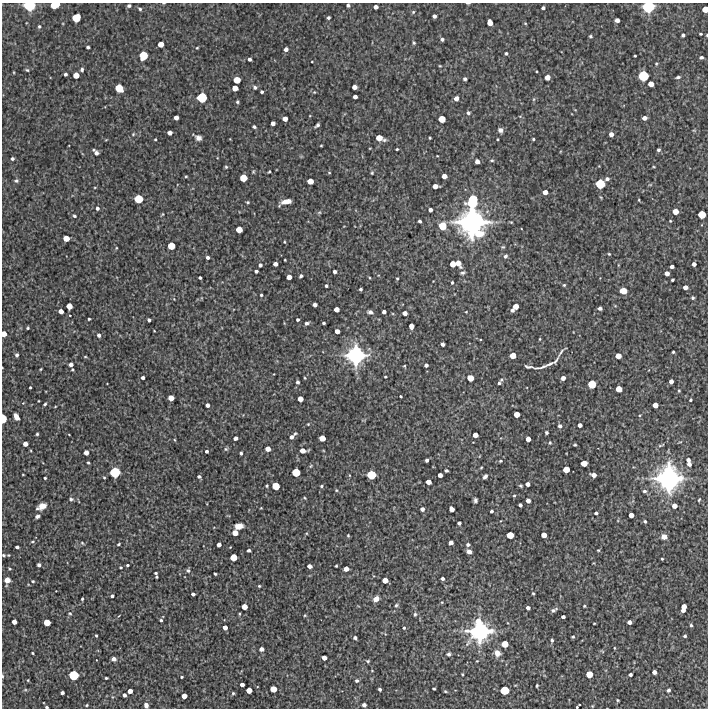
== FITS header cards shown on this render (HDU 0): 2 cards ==
NAXIS1  =                  706 /Length X axis
NAXIS2  =                  706 /Length Y axis

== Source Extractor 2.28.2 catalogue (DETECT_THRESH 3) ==
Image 706 x 706 px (HDU 0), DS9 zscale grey, 1 PNG px = 1 image px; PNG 710 x 710 px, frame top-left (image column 1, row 706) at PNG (2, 3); no overlay
Background 3370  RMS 280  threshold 850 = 3 sigma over >= 5 px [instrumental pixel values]
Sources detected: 386; all 386 listed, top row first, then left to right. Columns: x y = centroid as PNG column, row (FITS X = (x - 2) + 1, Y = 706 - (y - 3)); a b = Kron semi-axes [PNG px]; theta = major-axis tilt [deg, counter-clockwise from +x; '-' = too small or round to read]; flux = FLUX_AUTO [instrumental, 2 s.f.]
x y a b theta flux
468 3 4 2 - 1.8e+04
55 5 7 5 15 3.0e+05
348 5 4 4 - 3.9e+04
29 6 9 6 -2 5.3e+05
129 6 4 3 - 3.9e+04
376 7 4 4 - 7.3e+04
648 7 9 8 - 6.7e+05
543 8 4 3 - 4.5e+04
140 9 5 4 - 3.4e+04
705 9 5 5 - 1.9e+05
413 12 5 5 - 2.7e+04
434 16 4 3 - 5.4e+04
76 18 7 6 - 3.3e+05
328 18 4 3 - 3.6e+04
617 20 4 4 - 8.3e+04
490 22 5 4 - 1.5e+05
525 23 4 3 - 1.8e+04
39 26 4 3 - 2.6e+04
701 34 4 3 - 2.4e+04
683 35 4 3 - 4.2e+04
707 35 4 3 - 1.8e+04
590 36 4 3 - 2.3e+04
442 39 4 3 - 4.4e+04
414 43 5 4 - 2.7e+04
161 44 5 4 - 1.5e+05
88 47 3 3 - 3.7e+04
197 48 3 3 - 1.8e+04
286 49 4 4 - 7.2e+04
506 53 3 3 - 3.2e+04
143 56 7 6 - 3.6e+05
635 56 3 2 - 1.7e+04
701 57 4 4 - 3.7e+04
249 59 4 3 - 4.8e+04
312 62 3 2 - 1.5e+04
656 64 4 3 - 1.9e+04
440 66 4 3 - 1.5e+04
82 69 4 4 - 3.7e+04
27 70 5 5 - 2.6e+04
65 74 3 3 - 4.3e+04
76 75 5 5 - 1.6e+05
643 76 7 7 - 4.9e+05
547 77 5 5 - 9.8e+04
678 77 5 3 - 3.8e+04
465 79 4 3 - 4.0e+04
237 80 5 5 - 2.1e+05
651 84 5 4 - 1.3e+05
255 87 6 5 - 4.6e+04
354 87 4 4 - 9.8e+04
119 88 7 6 - 3.2e+05
235 88 5 4 - 1.5e+05
262 92 3 3 - 3.3e+04
314 92 5 4 - 2.0e+04
202 97 8 7 - 4.5e+05
355 97 4 4 - 7.3e+04
456 98 5 4 - 9.5e+04
534 99 5 3 - 2.2e+04
237 102 4 3 - 2.9e+04
468 113 5 4 - 4.6e+04
176 118 4 4 - 9.4e+04
644 118 4 4 - 8.3e+04
285 119 4 4 - 1.1e+05
442 119 6 5 - 2.2e+05
273 123 4 4 - 7.3e+04
317 125 5 3 - 4.6e+04
254 127 5 4 - 3.2e+04
500 130 5 5 - 6.6e+04
170 133 4 4 - 8.1e+04
133 134 5 4 - 2.1e+04
611 134 4 4 - 9.5e+04
198 138 7 6 - 8.0e+04
379 138 7 5 -20 1.9e+05
430 138 3 2 - 2.1e+04
155 139 3 2 - 1.8e+04
497 139 3 2 - 1.6e+04
533 139 3 3 - 2.4e+04
321 145 4 2 - 1.6e+04
397 149 3 3 - 2.1e+04
658 150 3 3 - 3.6e+04
96 152 6 4 -45 7.9e+04
437 156 3 2 - 1.2e+04
12 159 3 3 - 3.9e+04
492 160 5 4 - 2.7e+04
477 161 4 4 - 9.1e+04
226 167 5 4 - 2.4e+04
269 171 3 2 - 2.0e+04
329 173 4 3 - 1.5e+04
372 173 5 4 - 2.1e+04
186 176 4 3 - 1.8e+04
444 176 4 4 - 1.1e+05
243 178 6 5 - 2.5e+05
607 179 5 4 - 5.1e+04
16 181 5 5 - 3.2e+04
310 181 5 5 - 1.7e+05
600 184 7 7 - 4.1e+05
435 186 5 4 - 1.2e+05
545 192 4 4 - 1.1e+05
138 199 6 6 - 3.5e+05
639 200 4 2 - 1.6e+04
286 201 10 4 12 1.9e+05
472 201 13 9 73 7.6e+05
248 202 3 2 - 2.4e+04
97 208 4 4 - 4.3e+04
430 210 4 4 - 6.6e+04
319 212 6 4 1 2.4e+04
675 212 5 5 - 1.6e+05
162 214 4 3 - 1.8e+04
702 214 6 6 - 2.7e+05
74 216 4 4 - 2.8e+04
419 221 3 3 - 4.0e+04
670 221 3 2 - 1.7e+04
472 222 26 23 20 3.1e+06
442 226 7 7 - 3.0e+05
239 229 5 5 - 2.0e+05
479 234 9 7 6 2.3e+05
66 238 5 5 - 1.7e+05
284 242 3 3 - 1.5e+04
171 246 6 6 - 2.4e+05
116 248 4 3 - 1.4e+04
609 254 3 3 - 1.8e+04
505 256 5 4 - 4.3e+04
208 257 4 4 - 5.0e+04
285 260 3 2 - 1.6e+04
458 263 7 4 -57 1.6e+05
275 264 4 4 - 8.0e+04
453 264 5 5 - 1.6e+05
694 264 4 4 - 7.3e+04
260 265 4 3 - 4.1e+04
672 267 4 3 - 6.4e+04
256 271 4 3 - 4.2e+04
334 272 4 3 - 5.4e+04
462 273 5 3 - 3.8e+04
667 273 4 4 - 1.0e+05
301 276 3 3 - 3.5e+04
289 277 4 4 - 1.1e+05
200 278 3 3 - 2.9e+04
397 278 3 3 - 1.9e+04
672 280 3 3 - 2.8e+04
452 282 4 3 - 2.8e+04
564 285 4 4 - 2.1e+04
326 286 3 3 - 3.2e+04
685 287 4 4 - 9.5e+04
360 289 3 3 - 3.2e+04
623 291 6 5 - 2.1e+05
261 295 3 3 - 2.4e+04
693 298 4 3 - 3.1e+04
174 299 3 3 - 1.2e+04
315 305 4 4 - 7.1e+04
69 306 5 5 - 1.6e+05
516 306 5 4 - 1.4e+05
600 308 4 3 - 4.9e+04
336 309 5 4 - 1.1e+05
512 310 4 4 - 5.6e+04
61 311 5 4 - 1.0e+05
370 312 5 4 - 6.3e+04
384 312 4 4 - 6.4e+04
466 312 3 3 - 1.3e+04
405 313 4 4 - 8.5e+04
89 319 3 3 - 2.4e+04
149 320 4 3 - 3.8e+04
298 320 3 3 - 3.2e+04
307 323 4 3 - 4.8e+04
324 323 3 3 - 3.1e+04
411 326 5 4 - 1.3e+05
28 328 3 3 - 2.3e+04
154 331 2 2 - 1.3e+04
337 331 4 4 - 9.4e+04
4 334 5 4 - 1.4e+05
99 335 5 4 - 5.0e+04
540 339 4 2 - 1.5e+04
442 344 4 3 - 5.2e+04
561 352 13 3 58 4.1e+04
673 352 3 3 - 2.5e+04
17 355 4 3 - 4.2e+04
356 355 16 16 - 1.5e+06
513 356 5 5 - 1.7e+05
618 356 5 4 - 1.4e+05
85 357 4 3 - 1.8e+04
555 361 10 3 56 3.4e+04
71 364 4 3 - 7.0e+04
550 364 11 3 23 5.5e+04
426 365 4 4 - 5.6e+04
404 366 3 3 - 1.8e+04
528 367 8 3 -9 4.9e+04
541 367 14 3 13 5.2e+04
41 369 3 2 - 1.5e+04
72 370 3 3 - 2.1e+04
274 374 3 2 - 1.1e+04
385 377 3 2 - 1.9e+04
143 378 3 3 - 4.9e+04
305 378 3 3 - 1.6e+04
470 378 5 5 - 1.9e+05
563 378 4 4 - 8.4e+04
501 380 5 5 - 2.8e+04
671 381 4 4 - 7.8e+04
297 382 4 3 - 4.2e+04
499 383 4 4 - 3.6e+04
592 384 6 6 - 3.1e+05
30 387 3 2 - 2.0e+04
619 389 5 5 - 1.7e+05
679 391 4 3 - 1.8e+04
401 396 3 2 - 2.1e+04
171 398 5 5 - 1.5e+05
300 399 5 4 - 1.3e+05
690 400 3 3 - 2.7e+04
23 403 4 3 - 1.4e+04
45 404 4 3 - 2.5e+04
207 405 4 4 - 6.2e+04
655 405 5 4 - 1.3e+05
55 407 4 2 - 1.3e+04
517 414 5 4 - 1.5e+05
16 417 6 4 -60 1.4e+05
3 419 7 4 -89 2.3e+05
580 425 4 4 - 7.4e+04
560 426 5 5 - 5.0e+04
546 433 3 3 - 3.6e+04
37 434 3 3 - 2.4e+04
295 434 6 4 56 2.5e+04
475 435 4 4 - 1.1e+05
291 437 5 4 - 6.4e+04
235 438 4 3 - 6.3e+04
322 438 5 5 - 1.6e+05
528 439 4 4 - 1.0e+05
175 440 5 3 - 1.6e+04
550 443 5 4 - 2.5e+04
25 444 4 4 - 1.0e+05
663 444 5 3 - 1.7e+04
575 445 3 3 - 2.4e+04
226 449 6 5 - 3.0e+04
268 449 4 4 - 1.2e+05
206 451 3 3 - 3.9e+04
303 451 7 4 -1 1.2e+05
86 453 4 4 - 1.0e+05
241 453 4 3 - 3.8e+04
427 460 3 3 - 4.7e+04
688 460 4 4 - 6.3e+04
500 461 4 3 - 2.1e+04
88 463 3 3 - 2.4e+04
584 463 5 4 - 1.6e+05
689 464 4 4 - 7.5e+04
566 469 5 5 - 1.9e+05
446 471 3 3 - 3.7e+04
115 472 8 7 - 5.0e+05
296 472 6 6 - 3.1e+05
23 475 3 2 - 1.2e+04
371 475 7 6 - 3.7e+05
440 475 4 4 - 7.7e+04
594 475 5 4 - 1.1e+05
199 476 4 3 - 3.8e+04
485 476 5 3 - 5.9e+04
104 477 4 3 - 1.8e+04
45 478 3 3 - 2.6e+04
669 478 23 22 - 2.6e+06
428 482 5 4 - 1.1e+05
528 484 4 4 - 7.3e+04
267 486 4 3 - 2.1e+04
276 486 6 5 - 2.5e+05
321 486 5 4 - 2.5e+04
520 486 4 3 - 2.3e+04
336 490 5 4 - 1.8e+04
644 491 5 4 - 3.8e+04
514 496 4 3 - 2.2e+04
305 498 4 3 - 1.6e+04
71 499 5 4 - 3.4e+04
475 500 4 3 - 4.3e+04
699 500 6 4 62 2.2e+04
528 501 4 4 - 8.5e+04
520 505 4 3 - 4.7e+04
42 506 10 6 25 1.5e+05
674 506 5 5 - 1.1e+05
422 509 4 4 - 7.0e+04
451 509 5 4 - 1.1e+05
491 511 3 3 - 3.4e+04
596 513 3 3 - 3.9e+04
631 515 4 4 - 1.0e+05
37 516 5 4 - 5.1e+04
645 521 4 3 - 2.9e+04
459 523 4 4 - 4.8e+04
238 526 9 6 9 1.5e+05
235 533 5 5 - 1.4e+05
348 535 4 3 - 1.8e+04
510 535 6 5 - 2.2e+05
544 535 5 4 - 1.3e+05
664 537 6 5 - 1.2e+05
32 542 7 3 1 2.6e+04
451 542 4 4 - 8.4e+04
82 543 5 4 - 2.3e+04
118 544 4 2 - 2.2e+04
219 545 4 4 - 7.9e+04
468 545 4 4 - 4.4e+04
17 547 4 3 - 4.7e+04
249 550 4 3 - 4.6e+04
598 550 4 3 - 1.8e+04
469 552 5 4 - 7.6e+04
3 555 4 3 - 2.5e+04
8 555 4 3 - 1.8e+04
233 557 5 5 - 2.2e+05
662 559 3 2 - 1.9e+04
39 565 4 3 - 4.2e+04
127 565 3 3 - 2.3e+04
309 566 4 4 - 7.9e+04
336 566 3 3 - 2.0e+04
121 567 3 3 - 2.2e+04
9 569 4 3 - 2.1e+04
346 569 5 4 - 1.2e+05
188 570 5 5 - 3.7e+04
156 573 4 3 - 2.6e+04
215 574 3 3 - 2.7e+04
156 577 3 2 - 2.0e+04
442 579 4 3 - 4.7e+04
7 580 6 5 - 1.3e+05
385 580 5 4 - 1.4e+05
33 581 4 3 - 2.3e+04
259 586 3 3 - 2.1e+04
533 593 3 3 - 2.0e+04
193 594 4 3 - 4.7e+04
112 596 4 3 - 3.9e+04
82 599 3 3 - 2.2e+04
376 599 6 5 - 1.2e+05
396 605 5 4 - 2.8e+04
584 606 3 3 - 1.9e+04
244 607 5 4 - 1.4e+05
528 608 4 3 - 6.0e+04
683 608 8 4 76 1.8e+05
554 610 7 3 28 5.1e+04
70 613 5 4 - 2.1e+04
239 614 4 3 - 2.0e+04
415 614 5 4 - 2.7e+04
305 615 4 4 - 1.8e+04
563 617 4 3 - 4.7e+04
161 620 3 3 - 3.1e+04
478 621 7 7 - 1.3e+05
14 622 4 4 - 9.9e+04
47 622 5 5 - 2.0e+05
629 622 4 4 - 7.6e+04
594 623 3 2 - 1.3e+04
691 625 4 4 - 2.6e+04
225 627 4 4 - 9.0e+04
404 628 4 3 - 2.6e+04
480 631 20 17 20 1.8e+06
96 636 3 2 - 2.1e+04
685 636 4 3 - 2.8e+04
573 637 3 3 - 2.5e+04
355 638 4 3 - 4.1e+04
552 640 4 4 - 3.1e+04
505 644 5 5 - 2.1e+05
614 648 3 2 - 1.5e+04
261 649 4 4 - 7.2e+04
33 653 3 2 - 1.9e+04
497 653 7 7 - 1.4e+05
448 654 5 4 - 4.2e+04
324 658 4 4 - 1.0e+05
114 659 5 5 - 7.0e+04
368 661 5 4 - 2.7e+04
477 661 3 3 - 1.3e+04
654 672 4 4 - 7.9e+04
462 674 3 2 - 2.0e+04
589 674 5 5 - 2.2e+05
630 674 4 3 - 4.9e+04
73 675 7 7 - 4.4e+05
2 676 4 3 - 1.9e+04
182 677 3 2 - 2.1e+04
106 678 3 3 - 2.1e+04
28 680 3 2 - 1.5e+04
357 681 4 4 - 3.8e+04
242 685 4 3 - 6.9e+04
537 686 3 2 - 2.3e+04
273 689 5 5 - 1.9e+05
380 689 3 3 - 4.0e+04
434 689 3 3 - 2.4e+04
25 690 6 3 18 2.2e+04
249 690 5 4 - 1.4e+05
505 690 7 6 - 3.4e+05
668 690 4 4 - 4.8e+04
130 691 4 4 - 1.0e+05
445 691 4 3 - 1.9e+04
62 693 4 3 - 4.6e+04
233 693 4 4 - 2.5e+04
124 695 4 3 - 5.0e+04
184 696 5 4 - 1.2e+05
618 700 3 2 - 1.9e+04
87 705 3 3 - 1.7e+04
146 705 5 4 - 6.4e+04
364 705 4 4 - 5.6e+04
579 705 3 2 - 1.3e+04
46 707 3 3 - 2.8e+04
577 707 3 3 - 1.8e+04
At the frame edge (FLAGS 8, measured only in part): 14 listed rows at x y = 468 3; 55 5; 348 5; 29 6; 648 7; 705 9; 707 35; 4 334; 3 419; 3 555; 2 676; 146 705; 46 707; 577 707

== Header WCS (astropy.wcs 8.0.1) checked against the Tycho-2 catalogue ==
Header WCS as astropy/WCSLIB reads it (CRVAL/CRPIX/CD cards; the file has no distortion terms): RA---TAN/DEC--TAN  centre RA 00:32:32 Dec +25:46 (8.13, +25.76 deg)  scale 1.7 arcsec/px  FOV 20.0' x 20.0'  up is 0 deg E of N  parity normal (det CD < 0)
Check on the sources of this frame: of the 60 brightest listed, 6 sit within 2.6 arcsec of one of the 7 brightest Tycho-2 stars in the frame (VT <= 12.67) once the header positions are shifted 0.72 arcsec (0.42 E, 0.59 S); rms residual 1.57 arcsec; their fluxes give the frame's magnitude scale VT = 25.79 - 2.5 log10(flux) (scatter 0.28 mag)
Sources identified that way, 6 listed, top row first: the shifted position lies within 2.6 arcsec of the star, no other Tycho-2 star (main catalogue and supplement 1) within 5.2 arcsec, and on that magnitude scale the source's flux lands within +1.5 / -3 mag of the star's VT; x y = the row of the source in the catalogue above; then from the Tycho-2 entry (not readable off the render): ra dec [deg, ICRS J2000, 3 dp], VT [Tycho-2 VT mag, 2 dp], TYC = Tycho-2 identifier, HIP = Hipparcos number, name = IAU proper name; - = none
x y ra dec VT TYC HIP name
648 7 7.979 +25.928 11.41 1734-1108-1 - -
643 76 7.982 +25.894 11.81 1734-126-1 - -
202 97 8.213 +25.884 12.67 1734-722-1 - -
356 355 8.133 +25.763 10.04 1734-612-1 - -
669 478 7.969 +25.704 9.39 1734-406-1 - -
480 631 8.068 +25.632 9.97 1734-1553-1 - -